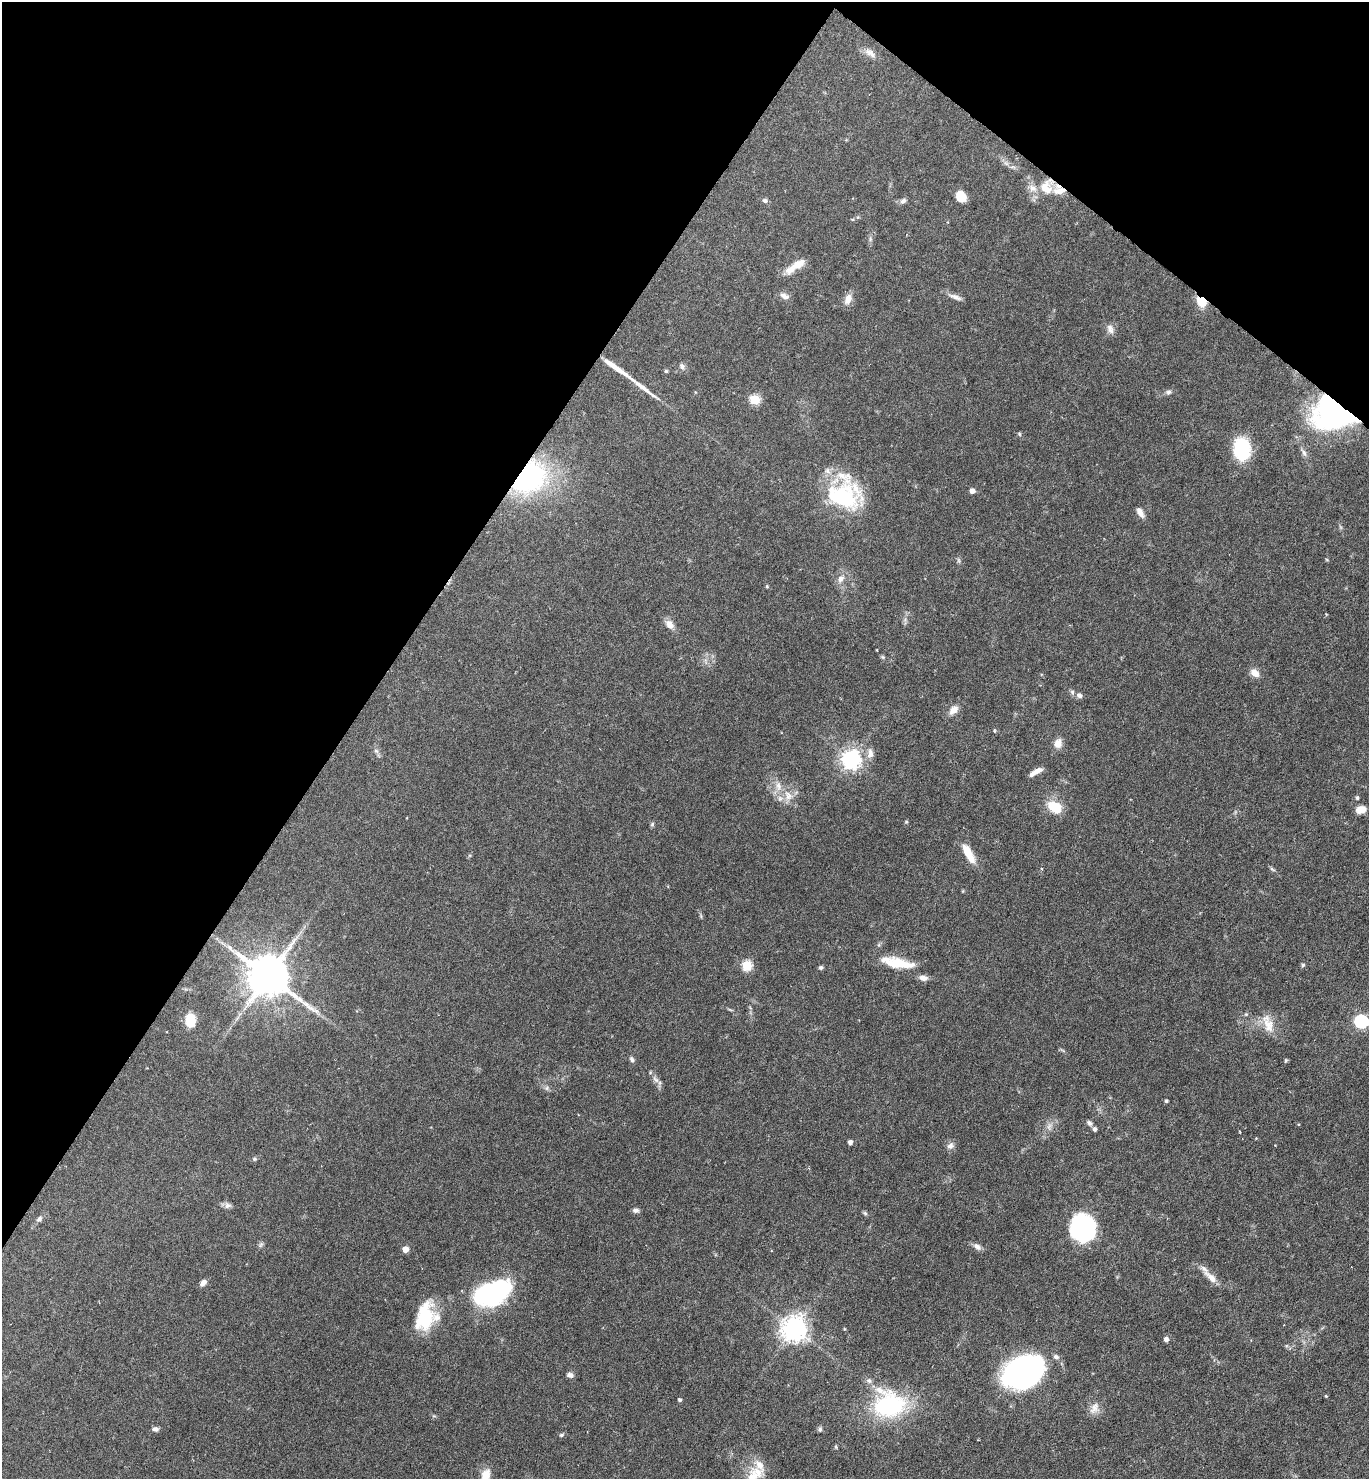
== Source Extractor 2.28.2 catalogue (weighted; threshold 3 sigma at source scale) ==
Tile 2 of 4 x 4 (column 2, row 1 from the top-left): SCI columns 1662-3028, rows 4433-5909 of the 5915 x 5909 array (HDU 1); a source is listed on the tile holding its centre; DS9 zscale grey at full resolution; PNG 1371 x 1481 px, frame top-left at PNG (2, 2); no overlay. Shown black and unused: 31% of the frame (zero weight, under 4 of 7 exposures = <1% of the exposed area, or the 3 px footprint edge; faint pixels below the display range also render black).
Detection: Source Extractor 2.28.2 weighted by HDU 2 'WHT'; one run over the whole footprint, this tile lists its part. Background 0.0575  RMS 0.0029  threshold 0.0117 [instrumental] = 3 sigma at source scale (4.09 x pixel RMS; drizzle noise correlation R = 1.36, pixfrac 0.8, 0.05/0.05 arcsec/px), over >= 5 px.
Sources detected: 107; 3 inside a brighter object's white glare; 1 long thin detection or spike segment (spike, bleed or trail) — not listed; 9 inside a brighter listed object's ellipse — not listed separately; the other 94 listed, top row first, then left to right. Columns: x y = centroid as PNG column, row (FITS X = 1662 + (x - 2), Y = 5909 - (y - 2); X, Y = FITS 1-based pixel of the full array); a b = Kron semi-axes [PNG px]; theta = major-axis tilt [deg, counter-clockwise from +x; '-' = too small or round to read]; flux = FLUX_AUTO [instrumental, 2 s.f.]
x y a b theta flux
870 53 19 8 -34 1.9
1046 187 23 17 76 6.5
961 196 10 8 -54 4.8
765 201 6 6 - 0.6
903 201 9 6 32 0.84
798 264 23 11 28 3.1
784 296 12 6 -25 1.3
955 297 18 6 -21 1.4
848 299 14 9 67 2
1201 302 11 9 -52 5.2
1110 329 13 8 -69 1.4
682 366 9 6 -69 0.86
615 367 36 5 -35 5.2
666 371 5 5 - 0.35
1168 392 8 6 6 0.71
755 399 5 5 - 14
1333 413 38 29 -11 60
1019 434 6 4 -88 0.32
1242 449 24 18 -86 13
1304 453 9 6 -69 0.88
527 477 24 19 32 56
972 491 4 4 - 1.5
842 494 50 20 -22 16
1140 512 13 6 -62 1.6
841 579 10 8 52 1.5
767 586 5 4 - 0.32
669 624 13 9 -50 1.9
876 650 3 2 - 0.2
883 657 6 4 -70 0.36
1255 673 11 7 -38 2.3
1072 692 6 5 - 0.55
1079 696 6 5 - 1.2
954 710 11 7 46 2.1
995 731 5 3 - 0.27
1058 743 11 9 76 2.3
376 751 7 5 -43 0.63
870 753 15 8 86 1.7
851 760 7 7 - 140
1036 772 14 5 30 2.1
788 795 16 10 -62 3.1
1357 798 4 3 - 0.45
1055 807 17 12 -30 5.8
1361 809 9 7 12 3.1
652 824 7 4 47 0.4
968 853 23 8 -61 5
1272 869 9 3 -33 0.46
899 964 36 11 -9 8.6
1303 965 5 4 - 0.4
747 966 5 5 - 17
821 967 6 5 - 0.47
268 976 13 11 -38 1000
923 978 10 6 -6 1.6
1246 1014 5 4 - 0.32
191 1020 12 9 -87 6
1361 1022 6 6 - 41
1268 1024 28 12 -71 4
632 1059 8 5 -59 0.64
1286 1060 5 4 - 0.34
655 1079 13 6 -52 1.3
547 1088 7 4 89 0.51
1166 1101 4 3 - 0.46
1089 1123 7 5 -55 0.8
1049 1126 9 6 65 1.1
1094 1129 6 5 - 0.63
850 1142 4 4 - 1.1
950 1146 10 8 27 1.2
254 1159 6 5 - 0.4
227 1205 10 8 -17 1
636 1210 8 5 7 0.83
865 1213 6 5 - 0.45
39 1219 9 6 40 0.85
1083 1227 23 22 - 33
261 1244 8 4 59 0.54
977 1247 12 7 -36 1.2
405 1249 4 4 - 2.8
1211 1278 21 8 -44 2.7
203 1283 8 6 47 1.4
490 1293 31 23 5 34
424 1317 31 17 76 13
794 1329 8 8 - 270
1166 1339 6 6 - 0.84
1056 1357 8 6 -27 0.76
1023 1373 33 27 33 79
570 1375 8 5 -22 1
1326 1396 4 3 - 0.25
680 1400 4 4 - 0.56
889 1405 42 36 -4 27
1094 1408 17 10 61 2.4
155 1429 7 5 -6 0.91
820 1429 7 5 89 0.54
561 1435 7 5 17 0.47
836 1447 5 3 - 0.3
486 1475 15 10 72 3.2
753 1477 23 16 66 6.1
Overlapping masked pixels (flux is a lower limit): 4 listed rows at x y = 1046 187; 1201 302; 1333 413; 527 477
Isophote crosses this tile's border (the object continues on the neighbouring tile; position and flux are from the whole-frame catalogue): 2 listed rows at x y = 486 1475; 753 1477